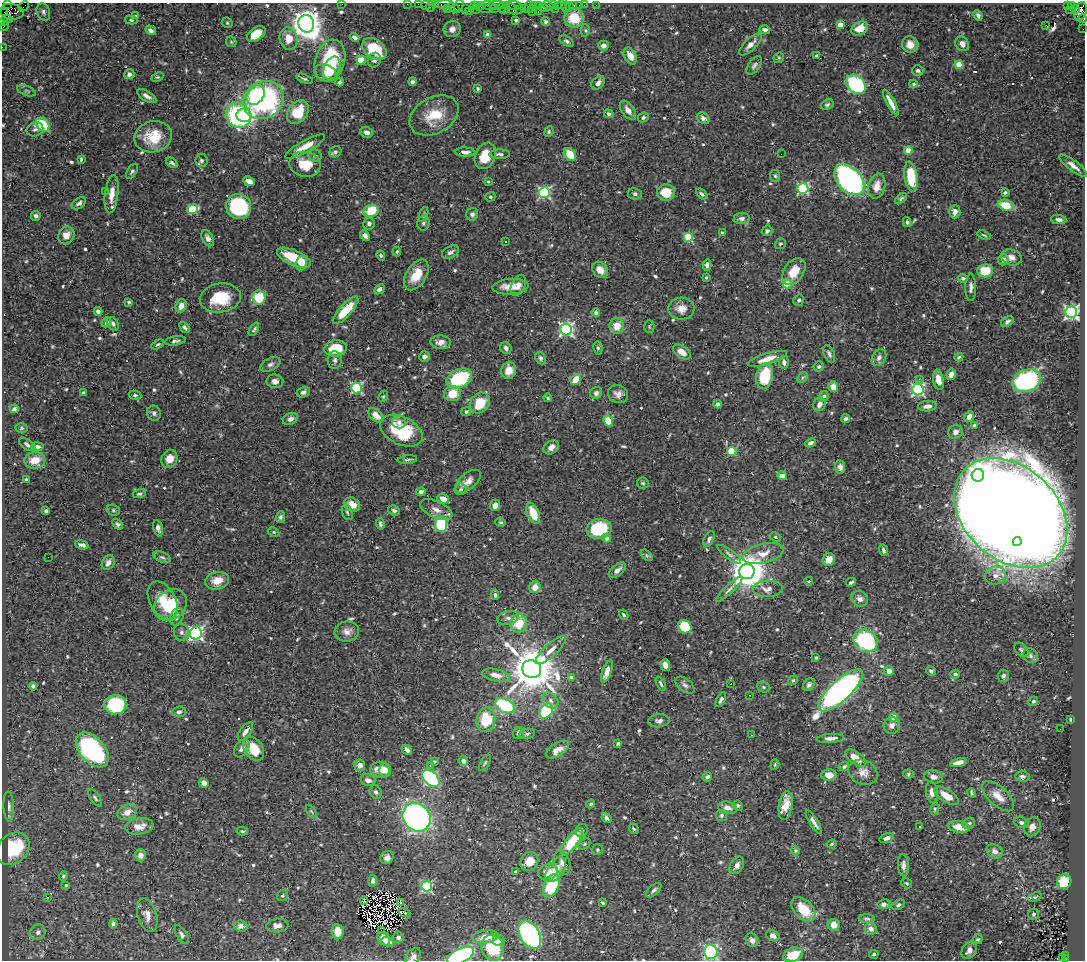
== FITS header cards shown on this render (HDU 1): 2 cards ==
NAXIS1  =                 1083
NAXIS2  =                  958

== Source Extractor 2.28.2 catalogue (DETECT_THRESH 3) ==
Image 1083 x 958 px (HDU 1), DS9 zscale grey, 1 PNG px = 1 image px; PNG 1087 x 962 px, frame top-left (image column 1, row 958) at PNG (2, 3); each listed source drawn as its Kron ellipse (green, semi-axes under 4 px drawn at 4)
Background 0.423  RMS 0.016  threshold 0.0478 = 3 sigma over >= 5 px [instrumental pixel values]
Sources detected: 652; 4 with non-positive FLUX_AUTO (blend fragments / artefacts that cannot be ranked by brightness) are neither listed nor drawn; of the other 648, the 500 brightest by FLUX_AUTO listed and drawn (148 fainter detections omitted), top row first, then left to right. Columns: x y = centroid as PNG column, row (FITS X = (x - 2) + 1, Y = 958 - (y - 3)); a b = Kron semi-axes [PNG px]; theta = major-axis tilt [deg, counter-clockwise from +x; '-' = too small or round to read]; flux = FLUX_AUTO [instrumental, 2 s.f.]
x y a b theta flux
7 4 3 2 - 47
342 4 2 2 - 6.6
407 4 2 2 - 9.5
418 4 2 2 - 13
435 4 3 2 - 23
444 4 9 3 2 78
426 5 4 2 - 34
497 5 8 2 1 100
507 5 4 2 - 22
514 5 7 3 -10 65
533 5 3 2 - 25
538 5 3 2 - 25
554 5 3 2 - 15
558 5 3 2 - 26
562 5 3 2 - 16
573 5 3 3 - 46
579 5 2 2 - 7.2
584 5 2 2 - 11
596 5 2 2 - 4.7
1071 5 4 3 - 14
24 6 5 2 - 17
430 6 6 2 72 47
459 6 6 3 57 19
474 6 3 2 - 17
479 6 5 4 - 66
489 6 7 4 -15 69
548 6 6 4 -33 60
565 6 5 2 - 8.6
1068 6 4 3 - 63
529 7 6 2 90 44
569 7 2 2 - 6.6
454 8 7 3 -29 66
484 8 8 3 -16 92
501 8 5 3 - 93
511 8 6 3 -55 66
524 8 2 2 - 20
543 8 5 3 - 63
447 9 4 3 - 21
465 9 2 2 - 40
495 9 2 2 - 23
505 9 6 3 62 45
520 9 2 2 - 11
555 9 2 2 - 140
1076 9 3 3 - 100
476 10 2 2 - 7.1
1070 10 3 2 - 7.5
468 11 3 2 - 23
1080 11 10 5 74 410
11 12 12 7 -6 670
43 12 9 6 -70 3.3
532 12 4 2 - 39
538 12 3 2 - 67
5 13 3 2 - 21
978 15 5 4 - 3.2
136 16 4 3 - 2.3
574 18 10 9 - 27
8 19 5 3 - 240
1083 19 4 4 - 41
131 20 6 4 -12 1.8
516 20 3 3 - 4
3 21 4 3 - 18
546 22 4 3 - 1.9
227 23 6 4 -46 1.5
306 24 9 7 -70 1700
840 25 4 4 - 18
1046 25 3 2 - 89
4 26 5 2 - 15
452 29 8 8 - 5.9
860 29 9 6 27 14
1083 29 2 2 - 6.1
151 30 5 4 - 3
585 30 6 4 -89 1.6
765 30 5 4 - 4.2
256 34 10 6 36 15
488 35 4 4 - 13
355 38 5 4 - 4.3
288 39 11 9 -76 13
567 41 8 4 -34 2.6
231 42 6 4 -45 1.5
750 44 14 6 44 6.7
910 44 8 8 - 9.1
962 44 8 6 -54 5.1
603 46 5 5 - 4.6
2 47 2 2 - 8.1
374 49 13 9 -38 43
630 56 9 6 -64 10
817 56 4 4 - 2
779 58 5 5 - 1.5
361 60 4 4 - 35
374 60 7 6 - 3.9
330 61 21 15 74 67
754 65 10 5 54 3.3
959 65 4 4 - 27
332 68 12 7 68 14
918 70 5 5 - 2.2
325 73 11 8 -23 13
129 74 5 5 - 4.2
158 77 6 4 25 1.5
304 79 8 3 -21 2.2
340 82 4 4 - 2.4
412 82 4 4 - 2.5
598 83 8 5 44 4.5
856 84 11 8 -43 100
913 84 4 3 - 1.8
477 88 3 3 - 1.6
26 91 10 4 -21 2.2
256 95 10 8 56 72
147 96 11 5 -31 4.9
263 100 21 18 33 200
891 103 14 4 -61 8.7
827 105 7 5 22 2.3
628 110 11 6 -53 8.1
298 112 13 9 50 34
609 114 5 4 - 3.3
238 115 13 12 - 170
434 115 26 17 28 32
244 116 8 6 -12 38
643 117 5 4 - 2.4
703 118 7 5 -35 4.3
43 125 8 6 -41 42
35 129 8 7 - 2.8
549 131 5 4 - 1.7
367 132 6 5 - 5.1
153 137 19 15 13 30
305 147 22 6 29 15
908 150 4 4 - 35
335 152 6 5 - 2.9
465 152 10 4 -2 5.2
500 154 10 4 1 3.1
570 154 7 5 -48 22
781 154 2 2 - 1.7
315 156 7 6 - 2.8
485 156 14 10 67 22
81 159 4 3 - 1.9
201 161 6 6 - 3
172 163 6 4 -34 2.6
305 164 16 12 -10 23
1073 166 17 5 -37 7.2
132 171 8 4 57 2.4
775 176 6 5 - 1.8
911 177 15 6 -81 42
849 180 18 11 -47 300
249 181 6 4 -25 7.3
488 182 3 3 - 1.5
877 186 13 8 75 12
803 188 5 5 - 130
105 191 2 2 - 17
666 192 9 8 - 23
1005 192 4 3 - 1.8
544 193 5 5 - 140
112 194 19 6 83 12
635 194 7 5 -8 2.7
702 194 6 4 -41 2.8
490 197 5 4 - 2
901 199 7 4 40 2.1
79 203 8 5 34 3.2
1006 205 8 5 -14 25
239 206 13 12 - 96
192 209 6 5 - 41
371 211 8 6 16 38
955 212 6 5 - 6.7
472 214 6 6 - 2.9
424 215 8 3 71 1.9
36 216 5 5 - 2.8
742 218 8 5 6 3.5
1059 219 8 4 -6 3.4
907 222 5 4 - 2.6
369 223 6 5 - 3.4
423 223 7 6 - 2.6
767 231 5 5 - 2.3
722 233 4 4 - 1.8
66 235 9 7 59 8.3
984 235 7 3 -19 1.6
365 236 5 4 - 5.5
688 237 4 4 - 58
208 238 8 5 -62 5.2
505 242 3 2 - 1.8
780 244 6 5 - 1.8
397 252 5 4 - 1.6
450 252 9 5 30 4
381 255 5 4 - 1.8
1011 257 10 8 -14 7.1
294 258 18 7 -23 36
1003 260 5 5 - 4.5
301 263 7 5 74 15
707 265 6 4 86 3.8
600 270 9 7 -49 7.3
985 271 8 6 8 26
794 272 15 9 57 22
416 275 17 10 58 20
706 277 3 3 - 1.6
963 278 4 4 - 4.4
787 284 4 4 - 45
518 285 11 6 65 5.5
510 287 18 8 4 14
971 287 14 5 90 4.3
379 289 6 4 42 4
259 297 7 6 - 36
220 298 21 14 9 37
799 300 6 5 - 2.4
129 302 4 3 - 1.9
181 306 7 5 71 7.7
681 309 13 11 5 10
346 310 17 6 48 32
98 311 4 4 - 3.3
596 312 4 4 - 3.3
1071 312 6 6 - 300
106 322 5 4 - 2.5
1007 322 7 4 34 3
113 324 7 5 -58 3
617 326 8 7 - 14
649 326 7 5 -90 1.7
185 327 6 4 -48 2.7
254 329 7 4 59 1.9
566 329 6 6 - 240
175 341 10 4 8 3.3
440 342 10 6 -3 6.3
158 344 7 4 28 1.6
336 348 11 8 7 30
506 348 6 5 - 4
598 348 6 4 -80 2
682 352 10 6 -36 11
829 354 9 5 -64 3.1
424 357 5 5 - 3.3
959 357 4 3 - 1.8
541 358 6 5 - 2.5
879 358 9 6 56 4.5
767 359 20 5 17 14
335 360 9 7 -89 3.4
784 362 7 4 -85 3.9
270 364 11 6 27 3.6
819 367 5 4 - 2.6
509 370 9 7 76 11
951 374 6 4 79 6.1
765 376 13 8 75 42
459 378 13 9 26 78
803 378 6 4 45 1.6
576 379 6 5 - 17
919 379 3 3 - 2.1
938 380 10 5 -80 13
275 381 8 7 - 5.2
1027 381 15 11 22 140
833 387 5 5 - 9.1
356 388 5 5 - 110
918 389 6 5 - 190
303 392 7 5 15 3.3
83 393 4 3 - 2.6
596 393 6 6 - 3.8
452 394 8 7 - 19
618 394 10 9 - 6
135 395 6 4 -9 2
383 396 6 4 66 1.7
824 396 5 4 - 2.9
548 398 4 3 - 2.6
480 403 11 9 52 28
718 404 4 4 - 4.8
819 404 7 6 - 6.1
927 406 9 5 5 6.2
14 409 4 3 - 2.8
466 412 5 4 - 2.5
154 413 8 7 - 3.2
376 415 9 5 -42 11
969 417 5 4 - 6.5
290 419 8 5 21 5.1
846 419 4 4 - 3.4
608 421 5 4 - 18
399 422 7 6 - 4.9
974 425 3 3 - 1.5
22 428 6 4 1 1.7
401 431 22 14 -26 61
956 432 7 6 - 4.9
810 443 6 4 26 3.4
27 445 9 4 -35 2.8
37 446 6 4 -11 3
551 447 8 6 36 5.9
732 451 4 4 - 47
169 459 9 8 - 11
35 460 10 8 6 16
407 460 10 4 7 2.5
840 467 6 5 - 4.1
978 475 6 6 - 470
782 476 4 4 - 7.7
26 480 4 3 - 4
468 481 15 8 39 8.3
643 483 6 5 - 1.8
461 489 6 5 - 2.4
421 491 4 4 - 4.3
139 494 7 4 19 2.2
443 499 6 4 -24 10
352 505 8 6 -23 11
495 505 5 5 - 5.6
113 510 7 5 -17 2
394 510 6 5 - 3.2
436 510 17 8 -25 8.9
46 511 3 3 - 2.4
347 512 8 5 -70 2
533 513 11 6 -68 21
1011 513 64 46 -42 7900
280 517 6 4 67 2.6
501 522 5 4 - 1.5
118 524 6 4 -49 2.5
380 524 6 4 -74 1.8
441 525 7 6 - 81
158 528 8 4 -75 3.9
599 529 12 10 9 66
273 532 6 4 -28 1.6
775 537 6 4 -27 1.9
606 538 4 4 - 6.2
709 539 8 5 63 3.2
1017 542 4 4 - 110
82 545 7 3 -17 3.5
883 550 6 4 -65 2.5
729 554 14 4 -37 3.6
763 554 21 9 13 14
647 555 7 4 -45 1.6
48 557 2 2 - 1.5
162 557 9 5 -23 2.5
829 560 7 6 - 11
108 563 8 6 60 4.8
617 570 10 5 39 5.3
747 572 7 7 - 2700
995 576 11 9 16 9.7
217 581 12 8 14 13
809 581 4 3 - 1.8
851 582 5 3 - 2.5
535 587 6 5 - 9.6
729 589 18 4 44 4.3
768 589 15 8 2 8.7
495 595 5 3 - 2.2
860 599 8 7 - 5.6
163 600 20 13 -61 22
171 605 18 14 41 48
624 615 5 3 - 1.8
177 617 9 6 63 4.6
508 618 11 6 14 4.8
519 623 9 8 - 27
685 627 7 6 - 37
347 631 12 10 9 7.2
181 632 8 7 - 4.3
196 633 6 6 - 270
865 641 13 10 -37 94
551 650 19 6 42 9.4
1021 650 8 6 -48 2.5
1031 656 8 7 - 3.1
816 658 3 3 - 1.7
665 665 6 4 -72 8.4
532 669 9 9 - 5200
607 671 12 4 69 7.8
889 671 5 5 - 8.2
931 671 5 4 - 2.3
955 674 5 4 - 2.4
496 675 14 6 -12 12
1003 676 6 5 - 3.1
571 677 4 3 - 5.1
793 680 5 4 - 2
661 684 7 3 -65 2
731 684 3 2 - 1.8
685 685 11 6 -40 3.4
809 685 7 5 56 3.1
33 686 4 4 - 2.5
764 687 6 5 - 1.7
841 690 29 10 43 500
750 695 3 2 - 1.9
550 700 9 6 -48 4.2
721 700 8 3 62 2.7
1033 701 5 4 - 2.9
115 705 11 9 6 85
505 706 10 7 -27 70
546 711 8 6 53 67
179 712 7 5 5 3.4
894 717 4 4 - 18
1070 719 4 3 - 1.6
486 720 12 9 85 38
659 721 11 6 4 4
892 725 8 8 - 5.4
1060 729 2 2 - 2.1
245 731 11 5 53 6.5
518 733 6 5 - 3.6
527 734 8 5 12 2.3
751 735 3 2 - 1.6
830 738 14 4 4 5.6
618 743 3 3 - 1.6
242 748 10 6 55 5.8
254 749 13 9 -56 24
92 750 20 12 -49 200
407 750 5 3 - 3.5
557 750 13 6 33 11
856 758 12 6 -34 17
463 761 5 4 - 3.5
434 762 3 3 - 1.7
958 762 9 4 14 5.7
485 763 9 4 60 1.8
360 765 6 5 - 7
775 765 5 4 - 1.5
430 766 3 2 - 2.7
844 766 5 4 - 2.4
380 770 10 8 -6 13
385 770 7 6 - 6.7
863 772 15 12 -26 11
908 774 5 4 - 1.5
829 775 8 6 -1 11
1022 776 7 5 -2 3.5
707 777 5 4 - 3.3
933 777 9 6 -10 5.5
431 778 10 6 -43 160
368 780 7 5 -16 5.2
204 783 5 4 - 8.6
376 792 7 5 -59 2.6
932 792 10 6 -83 6.3
971 793 5 3 - 2
946 796 14 6 -32 14
998 796 20 9 -42 13
95 798 10 4 -55 2.6
591 804 4 3 - 1.5
786 805 14 7 81 18
9 806 15 5 -87 4.7
738 806 5 5 - 1.9
727 808 9 6 -15 5.9
935 809 6 4 81 1.6
311 811 7 4 -58 1.5
127 812 10 7 24 10
721 815 5 5 - 2
416 817 15 13 -49 320
606 818 5 4 - 4.3
814 822 13 4 -58 4.9
969 823 6 5 - 2.4
1021 823 8 5 -18 3.5
139 826 14 8 8 10
920 826 3 3 - 2.2
959 827 11 5 -9 14
1032 827 9 8 - 7.3
634 829 5 4 - 1.6
582 830 7 6 - 2.5
242 831 6 4 -10 1.8
887 838 7 4 20 5.6
572 841 16 6 54 42
585 844 7 5 42 1.7
832 844 5 3 - 1.5
13 849 18 14 43 62
597 850 5 5 - 2.1
795 851 5 4 - 1.5
995 851 8 6 -27 5.5
140 855 6 5 - 6.4
387 857 7 6 - 4.7
529 861 10 8 58 15
562 863 12 8 -70 6.2
737 865 9 6 60 4.8
903 865 11 5 -85 4.7
556 870 14 7 55 14
515 872 4 3 - 1.6
548 872 10 8 21 12
63 876 5 4 - 1.6
373 881 6 4 83 3
1064 882 7 7 - 36
906 883 6 4 -32 1.7
66 885 4 4 - 1.5
427 886 5 5 - 110
551 886 12 7 66 49
654 890 9 4 42 3.1
283 895 6 5 - 2.2
48 897 3 2 - 23
1035 897 7 4 19 2
364 901 4 2 - 1.7
401 902 3 3 - 2.7
602 903 4 3 - 1.5
884 904 6 5 - 4.9
898 905 7 4 24 2.4
804 909 15 9 -46 29
404 913 6 4 -21 1.7
1033 914 6 5 - 2.2
147 915 17 9 -73 9.9
867 919 8 4 -3 2.3
113 924 4 4 - 2.9
834 925 6 6 - 8.6
241 926 7 5 -5 5.7
277 926 11 7 4 5.8
871 929 6 6 - 6.3
381 930 2 2 - 490
38 932 8 7 - 5.1
337 932 8 6 -86 13
181 934 10 5 -61 3.2
530 935 15 9 -60 250
773 936 7 5 -21 4.9
398 937 6 5 - 4
485 937 13 6 8 16
384 939 7 5 -55 15
978 939 5 4 - 1.8
498 940 6 6 - 3.6
752 940 7 6 - 4.2
388 942 6 4 -18 6.4
493 947 13 11 -74 45
969 951 9 7 56 6.7
711 952 7 7 - 130
874 954 5 3 - 1.7
793 955 10 7 20 25
1065 955 3 2 - 55
461 956 14 7 24 210
413 957 9 6 55 5.5
1062 957 4 3 - 19
1065 959 3 2 - 29
At the frame edge (FLAGS 8, measured only in part): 17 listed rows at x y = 7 4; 342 4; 407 4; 418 4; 435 4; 444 4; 426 5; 430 6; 1080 11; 1083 19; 3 21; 4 26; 1083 29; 2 47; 461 956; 413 957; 1065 959
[148 fainter detections neither listed nor drawn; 4 non-positive-flux detections neither listed nor drawn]